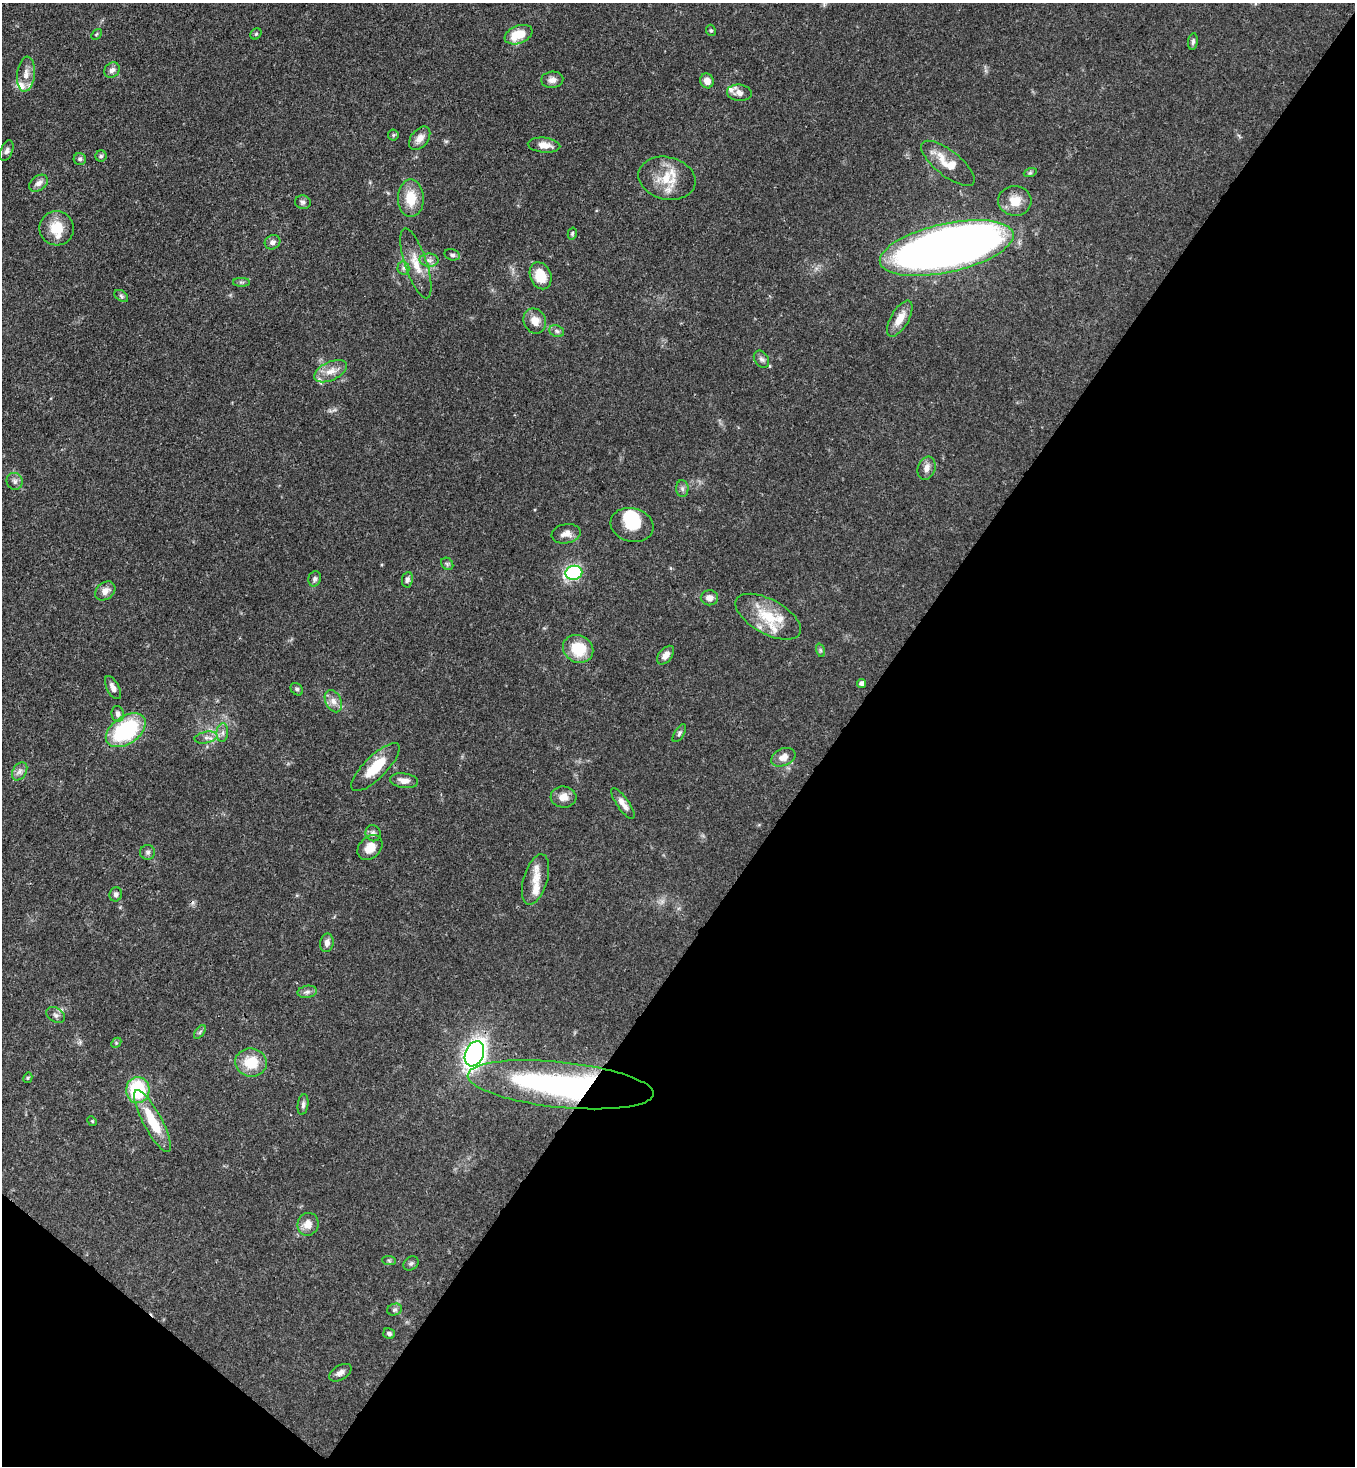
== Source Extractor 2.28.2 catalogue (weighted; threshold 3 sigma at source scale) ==
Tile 15 of 4 x 4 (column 3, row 4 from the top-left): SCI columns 3068-4420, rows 60-1523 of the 5996 x 5974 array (HDU 1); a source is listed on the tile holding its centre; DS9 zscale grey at full resolution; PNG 1357 x 1468 px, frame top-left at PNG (2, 3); each listed source drawn as its Kron ellipse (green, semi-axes under 4 px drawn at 4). Shown black and unused: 40% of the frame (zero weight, under 3 of 4 exposures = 7% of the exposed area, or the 3 px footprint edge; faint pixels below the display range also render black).
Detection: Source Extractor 2.28.2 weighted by HDU 2 'WHT'; one run over the whole footprint, this tile lists its part. Background 0.0681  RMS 0.0035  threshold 0.0158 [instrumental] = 3 sigma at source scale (4.5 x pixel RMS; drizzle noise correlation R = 1.50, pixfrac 1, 0.05/0.05 arcsec/px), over >= 5 px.
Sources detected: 102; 9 inside a brighter listed object's ellipse — not listed separately; the other 93 listed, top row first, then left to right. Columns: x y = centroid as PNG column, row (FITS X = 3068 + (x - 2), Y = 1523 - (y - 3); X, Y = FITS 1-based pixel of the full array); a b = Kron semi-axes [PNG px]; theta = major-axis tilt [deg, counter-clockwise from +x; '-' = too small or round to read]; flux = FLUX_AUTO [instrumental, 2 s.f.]
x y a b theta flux
711 30 6 4 -67 0.53
96 34 6 4 46 0.41
256 34 6 5 - 0.52
518 35 14 9 22 7.4
1193 42 8 5 84 0.89
112 70 8 7 - 1.6
26 74 17 9 84 3.5
552 80 11 8 5 2
707 81 7 6 - 2.8
739 93 12 8 -6 2.2
393 135 5 5 - 0.51
420 138 13 8 51 2.7
544 145 16 7 -5 3.4
7 151 11 6 69 1.1
101 156 5 5 - 0.65
80 159 6 6 - 0.87
948 163 32 12 -38 7.7
1030 173 6 4 18 0.52
667 178 29 21 -14 10
39 183 10 7 36 1.9
411 198 19 13 -90 8
1015 201 16 15 - 5.6
303 202 8 7 - 0.97
57 228 17 17 - 7.8
572 234 6 4 75 0.57
273 242 8 7 - 1.5
947 248 68 24 13 440
452 255 8 5 -14 0.84
429 260 9 6 -2 1.5
416 263 36 11 -72 6.7
403 268 6 6 - 0.96
541 276 14 10 -67 7.6
241 282 8 4 -1 0.76
121 296 8 5 -37 0.69
900 319 20 9 60 5
535 321 13 11 -67 3.9
557 331 7 5 -22 0.89
761 359 9 7 -55 1.1
331 371 18 9 25 3.8
927 468 12 8 71 2.2
15 481 8 8 - 1.4
682 489 8 6 -88 1
632 525 22 16 -15 9
566 534 14 9 11 2.7
447 564 7 5 -46 0.69
574 573 8 7 - 31
315 579 8 6 74 0.98
407 580 8 5 81 0.94
105 591 11 8 38 2.4
709 598 9 7 -2 2.2
768 617 36 17 -29 13
578 649 16 13 -31 11
820 650 7 4 -71 0.6
666 655 11 6 51 2.4
862 683 4 4 - 1.5
113 688 13 6 -62 2.1
297 689 7 5 -44 0.75
333 701 12 8 -64 2.2
118 714 8 6 -80 1.3
126 730 22 13 35 34
222 733 9 6 84 1.2
679 733 10 4 57 0.82
206 738 11 5 10 1.5
783 757 13 8 23 2.8
375 767 32 11 45 10
20 771 10 6 59 1.5
404 781 14 7 -7 2.4
563 797 13 10 -4 3.3
623 803 18 6 -55 2.5
373 833 8 7 - 1.2
370 848 14 10 46 4.4
148 852 7 7 - 1
535 879 26 12 73 4.7
116 894 7 6 - 1.1
327 943 9 6 80 1.8
307 992 9 6 9 1.2
56 1015 10 7 -32 1.2
200 1032 8 4 53 0.64
116 1043 6 4 46 0.51
474 1054 13 9 67 150
251 1062 16 14 -8 9.2
28 1078 5 4 - 0.43
561 1085 93 23 -6 100
138 1090 13 11 87 22
303 1105 10 5 81 1.1
92 1121 5 4 - 0.36
152 1121 35 9 -62 12
308 1224 11 10 - 3.3
389 1260 7 4 -2 0.57
411 1263 8 6 39 0.89
395 1310 7 5 19 0.86
389 1334 6 5 - 0.99
340 1373 12 7 31 1.9
Overlapping masked pixels (flux is a lower limit): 2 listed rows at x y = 947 248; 561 1085